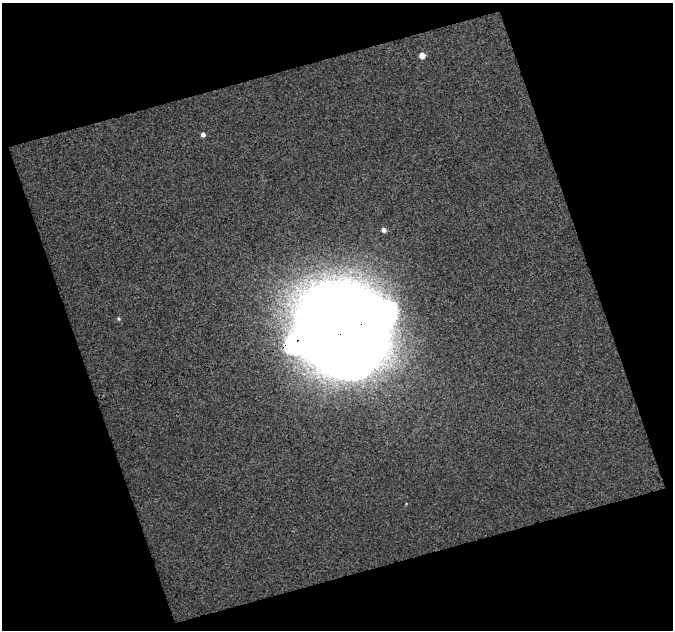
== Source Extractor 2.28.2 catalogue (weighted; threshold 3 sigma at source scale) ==
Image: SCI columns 1-671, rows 14-641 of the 671 x 652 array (HDU 1 of 3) = the unmasked area's bounding box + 8 px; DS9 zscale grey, full resolution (1 PNG px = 1 image px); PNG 675 x 632 px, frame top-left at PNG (2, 3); no overlay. Shown black and unused: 39% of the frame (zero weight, under 3 of 4 exposures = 2% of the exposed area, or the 3 px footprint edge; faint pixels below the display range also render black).
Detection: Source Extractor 2.28.2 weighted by HDU 2 'WHT'. Background 0.00317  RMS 0.01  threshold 0.0457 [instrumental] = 3 sigma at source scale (4.5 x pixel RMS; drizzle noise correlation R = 1.50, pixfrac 1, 0.0396/0.0396 arcsec/px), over >= 5 px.
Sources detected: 6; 1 inside a brighter object's white glare — not listed; the other 5 listed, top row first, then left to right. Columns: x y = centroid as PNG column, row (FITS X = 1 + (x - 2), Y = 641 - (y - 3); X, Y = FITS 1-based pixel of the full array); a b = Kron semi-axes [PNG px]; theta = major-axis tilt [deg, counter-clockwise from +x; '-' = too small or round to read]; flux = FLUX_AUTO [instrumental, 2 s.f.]
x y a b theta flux
422 55 5 4 - 11
203 135 4 4 - 4
384 230 5 5 - 3.5
119 319 5 3 - 1.2
344 327 60 57 35 18000
Overlapping masked pixels (flux is a lower limit): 1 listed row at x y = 344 327